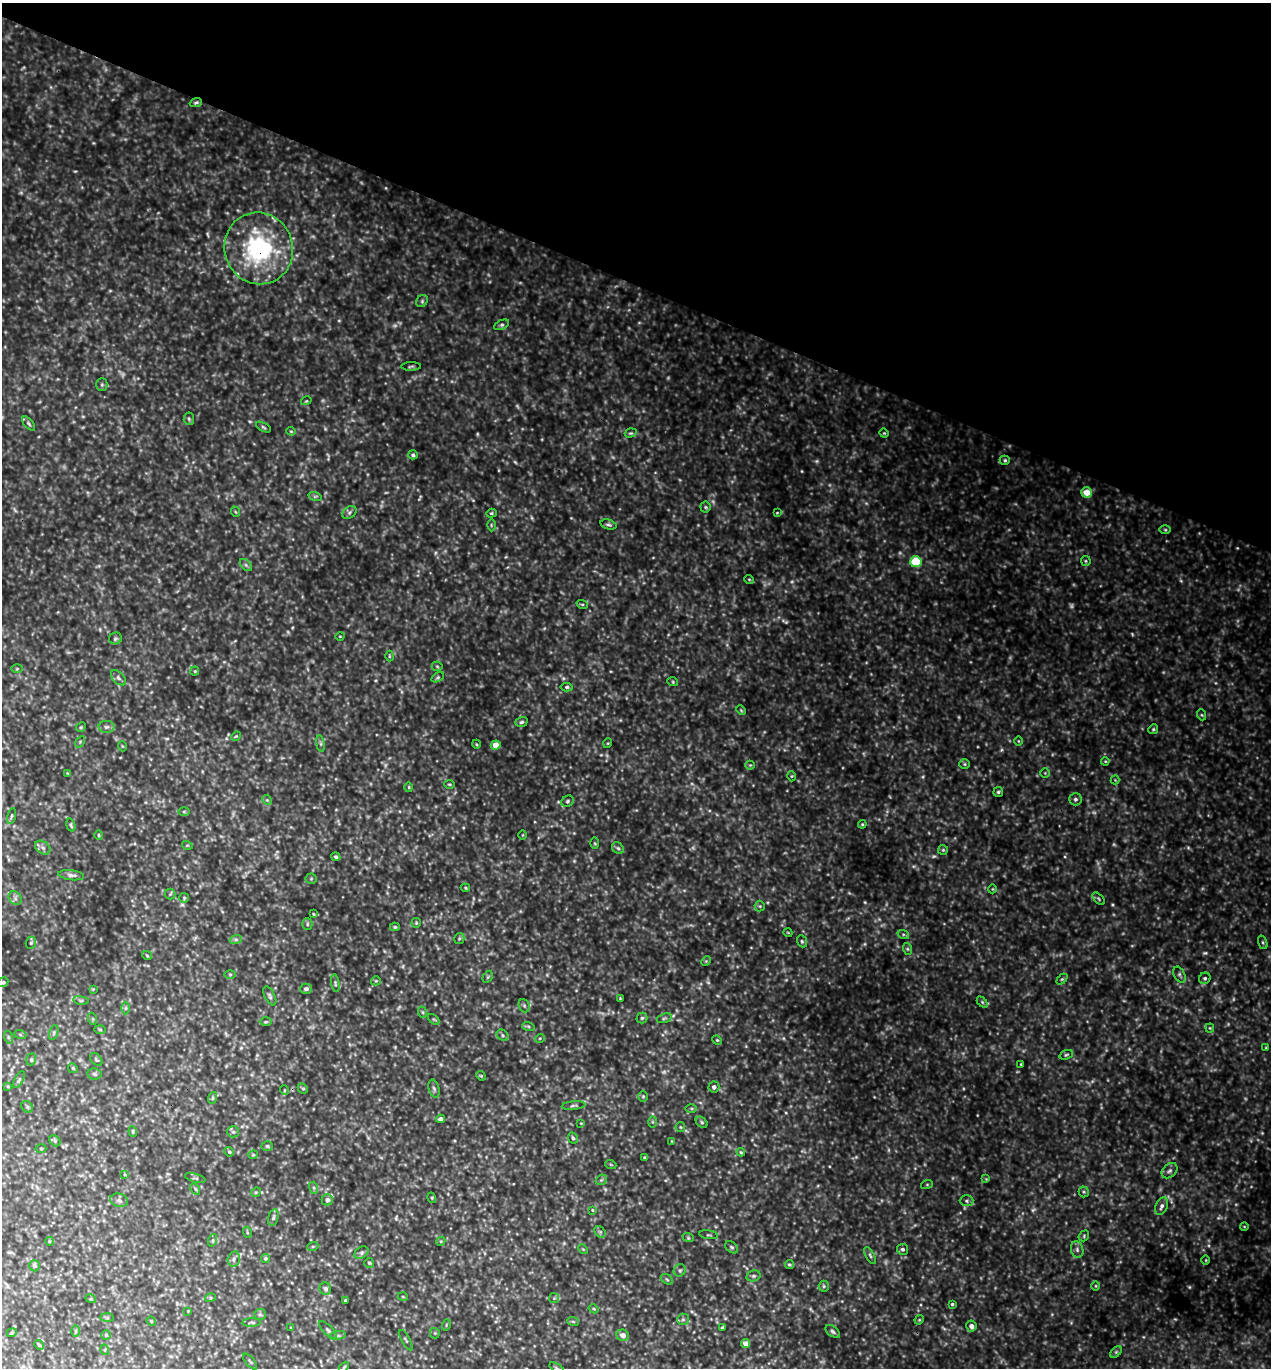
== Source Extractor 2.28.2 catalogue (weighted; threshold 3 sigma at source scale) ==
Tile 2 of 4 x 4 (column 2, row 1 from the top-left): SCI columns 1565-2833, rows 4124-5489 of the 5509 x 5495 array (HDU 1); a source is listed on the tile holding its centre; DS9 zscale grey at full resolution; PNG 1273 x 1370 px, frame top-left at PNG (2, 3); each listed source drawn as its Kron ellipse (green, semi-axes under 4 px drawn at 4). Shown black and unused: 21% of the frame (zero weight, under 3 of 5 exposures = <1% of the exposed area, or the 3 px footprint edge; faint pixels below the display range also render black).
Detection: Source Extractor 2.28.2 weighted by HDU 2 'WHT'; one run over the whole footprint, this tile lists its part. Background 0.787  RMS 0.12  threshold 0.53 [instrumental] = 3 sigma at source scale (4.5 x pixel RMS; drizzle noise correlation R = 1.50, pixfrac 1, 0.05/0.05 arcsec/px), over >= 5 px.
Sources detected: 282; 33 too faint to see at this stretch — neither listed nor drawn; the other 249 listed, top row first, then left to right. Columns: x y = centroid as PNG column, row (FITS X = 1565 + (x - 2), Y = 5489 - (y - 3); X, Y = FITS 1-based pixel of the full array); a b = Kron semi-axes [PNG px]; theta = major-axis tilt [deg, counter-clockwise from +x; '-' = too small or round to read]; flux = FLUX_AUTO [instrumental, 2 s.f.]
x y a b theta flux
196 102 6 4 22 21
259 248 36 34 -71 1700
422 301 6 5 - 20
502 325 8 4 25 26
411 366 10 3 1 18
102 385 6 5 - 22
306 401 5 3 - 12
189 419 6 5 - 20
29 423 8 4 -49 22
263 427 8 4 -28 20
291 431 4 4 - 12
631 433 6 4 18 17
884 433 4 4 - 14
413 455 5 4 - 21
1005 460 5 4 - 19
1087 492 5 5 - 180
315 496 6 4 -17 20
705 507 5 5 - 21
236 512 5 3 - 11
349 512 8 5 36 29
491 513 5 4 - 14
777 513 4 3 - 9.1
608 524 8 5 -16 26
491 525 6 4 -90 17
1165 530 6 4 -1 17
1086 561 5 4 - 16
916 562 6 5 - 510
246 565 7 4 -45 24
749 579 5 3 - 10
582 604 6 3 -18 15
340 636 4 3 - 9.7
115 638 6 5 - 22
389 656 5 3 - 12
437 666 5 5 - 16
17 669 5 3 - 13
195 671 4 4 - 14
438 677 7 4 31 17
118 678 9 5 -46 34
673 682 5 3 - 12
567 687 6 4 -6 24
741 710 5 3 - 12
1202 715 5 3 - 14
521 722 6 4 18 23
81 727 5 4 - 14
106 727 8 6 1 34
1153 729 5 4 - 17
236 736 5 4 - 13
1018 741 4 3 - 9.5
80 742 6 4 57 14
608 743 5 3 - 10
320 744 8 4 -81 25
476 744 4 3 - 11
496 745 5 4 - 120
122 746 5 3 - 10
1105 761 4 3 - 10
965 764 5 5 - 19
750 765 4 4 - 14
68 773 4 4 - 12
1045 773 5 4 - 14
792 776 5 3 - 12
1115 780 4 4 - 11
449 784 5 3 - 12
409 787 5 3 - 11
998 792 5 5 - 20
1075 799 6 6 - 31
267 800 5 4 - 17
568 801 6 5 - 26
184 811 6 4 0 17
11 816 8 3 79 16
862 824 4 4 - 14
71 825 7 3 -72 18
99 835 4 4 - 14
523 835 5 3 - 11
595 843 5 3 - 13
187 845 5 3 - 11
43 847 8 6 -35 39
618 848 6 5 - 23
943 850 5 5 - 16
336 857 4 3 - 22
71 875 13 5 -7 44
311 879 5 5 - 17
465 888 4 3 - 14
992 889 4 3 - 9.4
170 894 5 5 - 17
15 898 7 6 - 34
184 898 5 5 - 17
1099 899 7 4 -46 16
760 906 5 5 - 17
314 914 4 3 - 12
416 923 5 4 - 14
307 924 6 5 - 19
395 927 5 4 - 17
788 933 4 3 - 8.7
903 934 6 4 -18 18
459 938 5 5 - 17
236 939 6 4 18 22
802 941 6 5 - 20
1263 942 7 4 -71 19
31 943 6 5 - 19
908 949 6 4 -70 18
147 955 5 3 - 13
706 961 5 4 - 15
230 975 6 4 0 16
1179 975 8 5 -62 27
488 977 6 4 60 16
1205 978 6 5 - 22
1062 979 6 4 44 17
376 981 5 4 - 12
3 982 5 4 - 23
335 983 9 4 -79 21
93 989 4 4 - 10
306 989 6 5 - 37
270 996 10 5 -62 28
620 998 3 2 - 11
81 1000 8 4 -8 17
982 1002 6 4 -46 16
524 1006 7 5 -69 21
125 1008 6 4 89 17
422 1012 6 4 -70 15
642 1018 5 5 - 22
664 1018 8 4 19 20
93 1019 6 4 -71 13
434 1019 6 4 -43 15
266 1022 6 4 2 16
528 1026 6 4 -18 16
1210 1028 4 4 - 13
100 1030 5 3 - 11
54 1033 8 3 71 18
20 1034 6 4 -20 15
502 1035 6 5 - 22
8 1037 6 4 -72 17
540 1038 5 3 - 10
717 1040 5 4 - 13
1266 1048 4 4 - 11
1066 1055 7 4 19 19
31 1059 6 4 70 20
96 1060 7 5 -49 21
1021 1064 3 3 - 11
73 1068 5 4 - 15
94 1074 7 5 -7 25
481 1076 5 4 - 12
19 1080 9 4 63 23
8 1086 4 3 - 11
714 1087 5 5 - 39
303 1088 5 4 - 19
434 1089 9 5 -74 29
284 1090 5 3 - 10
643 1096 5 4 - 16
212 1098 6 4 71 16
574 1106 12 3 5 26
27 1107 6 5 - 20
691 1108 6 4 -1 17
440 1119 4 4 - 49
652 1122 6 4 -89 15
702 1122 6 4 -42 20
581 1123 4 3 - 9.5
680 1127 5 5 - 15
133 1131 5 3 - 14
233 1132 6 5 - 23
573 1138 6 4 -63 21
55 1141 6 5 - 19
672 1141 4 2 - 8.1
267 1146 5 4 - 19
41 1148 5 3 - 11
229 1152 5 4 - 17
741 1152 4 3 - 15
253 1155 4 4 - 13
644 1158 3 3 - 14
611 1165 6 3 -19 11
1170 1171 9 6 43 39
125 1175 4 2 - 10
195 1178 11 4 -15 20
986 1179 4 4 - 12
601 1180 6 4 43 20
927 1184 6 4 19 14
314 1188 6 4 -72 19
195 1189 6 4 -60 19
256 1192 5 4 - 15
1084 1192 5 5 - 19
432 1198 5 3 - 12
119 1200 9 6 -16 40
327 1200 6 5 - 48
966 1201 7 5 -2 24
1162 1206 9 6 68 46
592 1210 4 3 - 11
273 1218 8 5 74 28
1244 1226 4 3 - 8.9
247 1232 6 3 -73 13
600 1232 6 5 - 22
709 1235 9 3 -9 14
1084 1236 6 4 52 16
688 1237 6 3 -21 15
213 1240 6 4 72 18
49 1241 4 3 - 10
441 1241 5 3 - 12
313 1246 5 3 - 11
732 1247 7 5 -40 25
583 1249 5 4 - 14
903 1249 6 5 - 30
1077 1249 8 6 -75 38
361 1252 7 5 36 29
870 1255 9 4 -63 24
265 1258 4 4 - 18
234 1259 7 6 - 34
1206 1260 5 3 - 10
369 1263 5 5 - 18
789 1264 4 4 - 18
34 1266 6 5 - 22
680 1270 6 6 - 25
753 1276 7 5 15 27
667 1279 6 4 -32 18
824 1286 5 5 - 20
1096 1286 5 3 - 11
325 1289 6 5 - 35
403 1297 5 3 - 11
210 1298 5 3 - 14
554 1298 5 5 - 15
91 1299 5 3 - 12
345 1300 3 3 - 17
952 1304 3 3 - 15
594 1309 5 3 - 12
188 1311 2 2 - 8
260 1314 6 5 - 23
107 1318 7 4 0 18
683 1319 6 5 - 23
919 1320 5 4 - 13
151 1321 5 4 - 12
573 1321 6 3 -20 13
251 1322 9 3 2 19
446 1325 6 3 73 12
971 1326 5 5 - 58
722 1327 4 3 - 13
291 1328 4 2 - 9.2
328 1330 11 4 -45 33
76 1331 6 4 89 18
833 1331 8 5 -38 25
12 1333 5 4 - 13
435 1333 5 5 - 16
106 1335 4 4 - 16
623 1335 6 5 - 84
338 1336 8 4 8 24
406 1340 11 3 -59 16
746 1344 4 4 - 110
39 1345 5 4 - 14
105 1350 5 3 - 12
1116 1352 7 4 45 20
250 1362 9 3 -50 17
344 1367 6 3 46 14
557 1368 8 3 -35 18
Overlapping masked pixels (flux is a lower limit): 2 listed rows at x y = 196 102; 259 248
Isophote crosses this tile's border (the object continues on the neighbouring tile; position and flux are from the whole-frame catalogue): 2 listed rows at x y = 3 982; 557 1368
Unlisted compact peaks at least as high as the median listed source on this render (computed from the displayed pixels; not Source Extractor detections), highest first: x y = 1001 750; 1218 1218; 816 461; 75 171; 386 188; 963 1089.